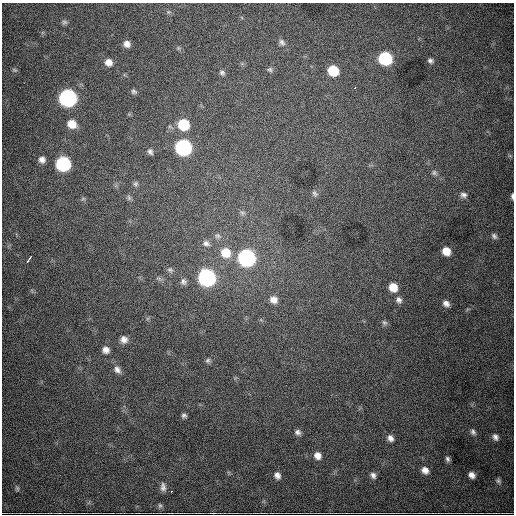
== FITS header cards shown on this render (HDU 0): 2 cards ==
NAXIS1  =                  512
NAXIS2  =                  512

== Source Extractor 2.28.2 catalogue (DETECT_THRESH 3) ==
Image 512 x 512 px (HDU 0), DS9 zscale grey, 1 PNG px = 1 image px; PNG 516 x 516 px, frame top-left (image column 1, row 512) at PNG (2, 3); no overlay
Background 4010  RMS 61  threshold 184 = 3 sigma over >= 5 px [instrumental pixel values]
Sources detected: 64; all 64 listed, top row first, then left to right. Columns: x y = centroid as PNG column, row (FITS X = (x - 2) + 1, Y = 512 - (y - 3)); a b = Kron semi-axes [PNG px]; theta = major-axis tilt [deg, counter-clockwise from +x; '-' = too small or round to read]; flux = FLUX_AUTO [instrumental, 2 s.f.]
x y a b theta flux
168 12 7 5 11 7.9e+03
64 22 8 6 -15 9.7e+03
282 42 10 7 -51 1.5e+04
127 44 7 6 - 2.4e+04
178 48 6 5 - 6.6e+03
385 58 9 8 - 3.7e+05
430 61 6 5 - 1.1e+04
109 62 8 8 - 3.0e+04
14 70 8 5 -26 6.6e+03
270 70 7 7 - 9.6e+03
333 71 8 7 - 1.3e+05
222 73 8 6 -42 1.0e+04
355 88 3 2 - 4.3e+03
134 92 7 5 -13 9.1e+03
68 98 9 9 - 1.4e+06
72 124 9 8 - 5.7e+04
183 125 9 8 - 1.7e+05
183 147 9 9 - 9.6e+05
150 152 8 6 -56 1.2e+04
42 159 7 7 - 2.3e+04
63 164 9 8 - 6.3e+05
434 173 8 7 - 1.2e+04
136 184 7 6 - 9.5e+03
315 193 9 6 -55 1.0e+04
463 195 8 7 - 1.5e+04
512 196 6 3 88 9.8e+03
129 198 8 6 -88 8.6e+03
83 199 6 4 19 5.7e+03
242 213 8 6 -2 1.1e+04
217 236 8 8 - 1.3e+04
494 236 8 6 -47 1.1e+04
206 243 10 8 -13 1.8e+04
446 251 7 6 - 5.3e+04
226 253 12 11 - 7.3e+04
246 258 9 9 - 1.2e+06
29 259 7 2 53 1.4e+04
170 270 8 6 -12 1.1e+04
207 278 9 9 - 1.2e+06
183 281 8 8 - 1.4e+04
393 287 9 8 - 5.8e+04
273 300 10 9 - 3.0e+04
399 300 9 7 -63 1.6e+04
446 303 8 6 -34 2.0e+04
384 323 8 6 -35 1.0e+04
124 339 9 9 - 2.5e+04
106 350 8 7 - 2.5e+04
208 360 6 6 - 8.9e+03
117 370 11 8 -50 2.1e+04
184 415 6 5 - 9.6e+03
298 432 7 6 - 1.4e+04
473 432 8 6 -65 1.3e+04
495 437 9 7 -52 1.8e+04
390 438 9 7 -61 1.9e+04
317 456 9 8 - 2.9e+04
447 459 7 5 -67 1.1e+04
425 470 8 7 - 2.5e+04
277 475 8 7 - 2.0e+04
373 475 8 6 -60 1.5e+04
472 475 7 5 -35 2.2e+04
498 481 9 7 -52 1.2e+04
163 487 11 7 -82 1.9e+04
17 488 7 5 -75 7.0e+03
172 491 2 2 - 3.3e+03
160 506 8 6 -75 8.2e+03
At the frame edge (FLAGS 8, measured only in part): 1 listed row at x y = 512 196